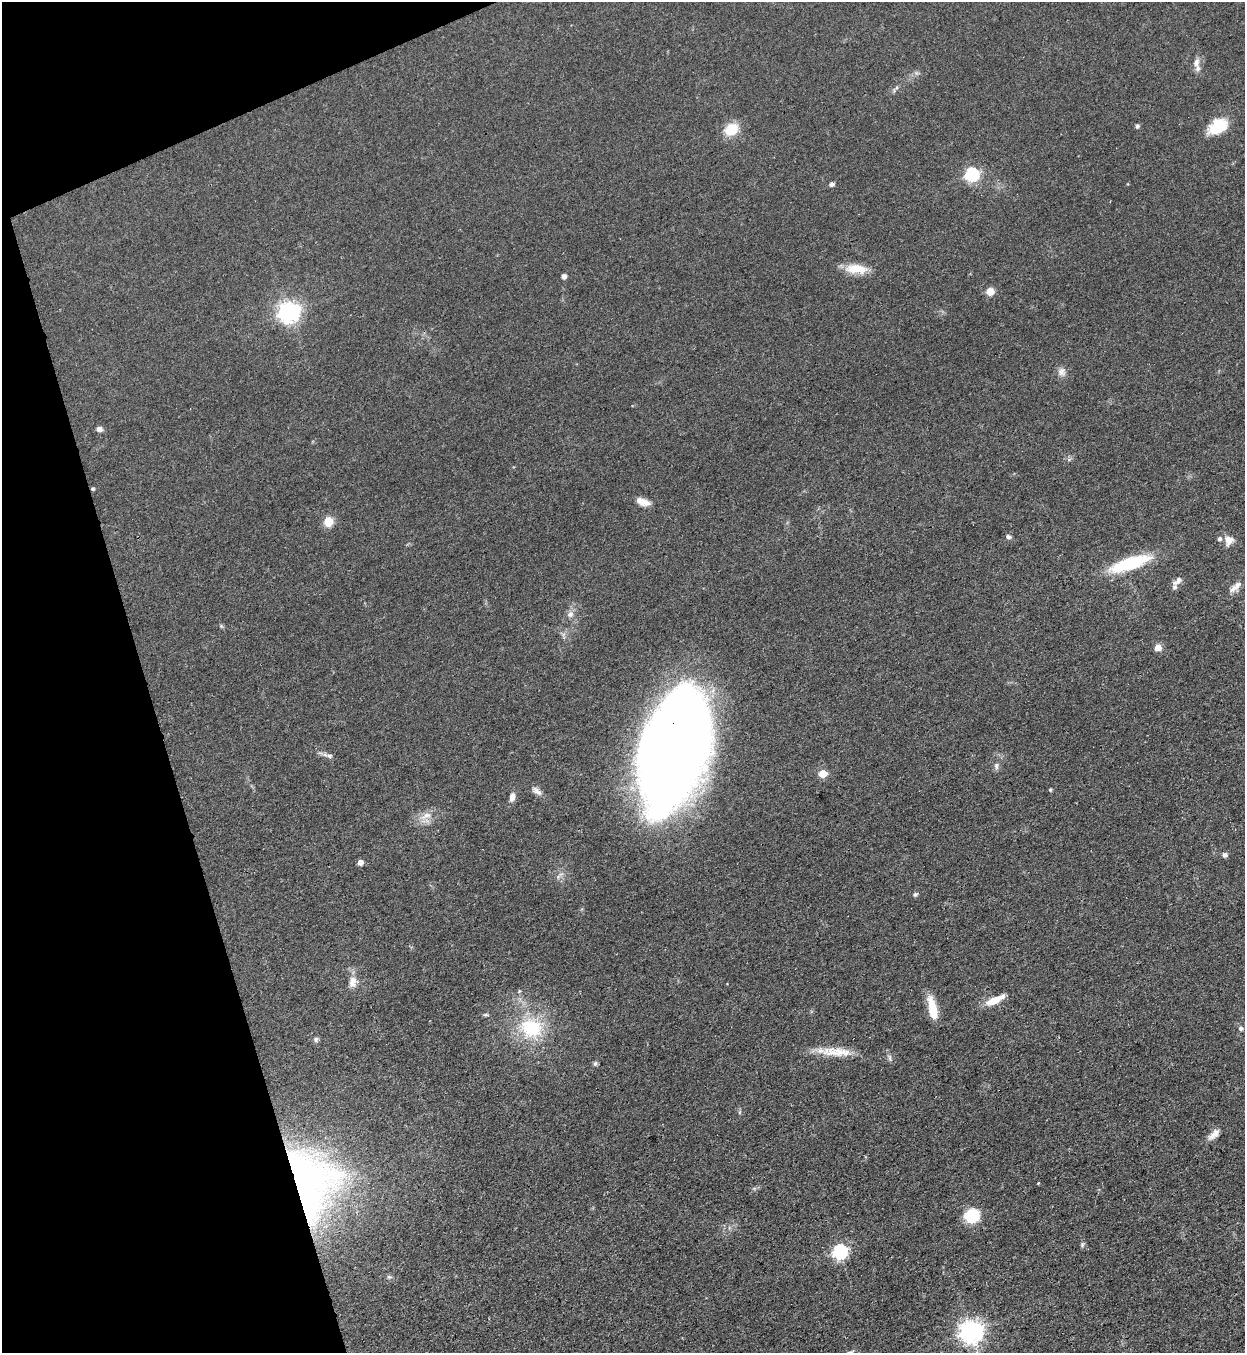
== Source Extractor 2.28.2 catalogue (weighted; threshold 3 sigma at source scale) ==
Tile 5 of 4 x 4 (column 1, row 2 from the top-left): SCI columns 308-1550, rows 2739-4089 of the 5457 x 5478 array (HDU 1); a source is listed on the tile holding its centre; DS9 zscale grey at full resolution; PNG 1247 x 1355 px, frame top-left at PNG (2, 2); no overlay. Shown black and unused: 15% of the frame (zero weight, under 3 of 4 exposures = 5% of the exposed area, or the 3 px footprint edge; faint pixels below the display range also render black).
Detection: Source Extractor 2.28.2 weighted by HDU 2 'WHT'; one run over the whole footprint, this tile lists its part. Background 0.0524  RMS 0.0057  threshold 0.0258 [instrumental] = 3 sigma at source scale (4.5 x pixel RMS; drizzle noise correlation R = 1.50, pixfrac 1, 0.05/0.05 arcsec/px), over >= 5 px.
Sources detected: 58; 1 inside a brighter object's white glare — not listed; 4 inside a brighter listed object's ellipse — not listed separately; the other 53 listed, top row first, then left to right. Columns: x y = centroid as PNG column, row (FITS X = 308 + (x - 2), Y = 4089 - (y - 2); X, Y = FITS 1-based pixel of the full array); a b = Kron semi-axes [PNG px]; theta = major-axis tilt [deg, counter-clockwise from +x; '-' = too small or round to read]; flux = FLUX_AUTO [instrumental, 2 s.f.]
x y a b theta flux
1196 63 14 8 78 3.9
916 73 7 5 -45 1.2
1137 126 6 5 - 1.1
1217 127 21 13 32 20
731 129 17 14 32 12
971 175 6 6 - 92
832 184 6 5 - 1.6
856 269 28 11 -3 12
564 276 5 4 - 3
990 291 5 5 - 13
288 312 8 7 - 350
1062 372 12 11 - 3.4
99 429 8 7 - 2
93 489 4 4 - 0.87
643 502 18 8 -18 5
328 522 10 9 - 8.4
1008 537 7 6 - 1.5
1229 540 13 10 69 4.8
1130 563 41 11 18 41
1177 581 15 7 43 2.7
1235 587 21 8 42 4.6
570 614 10 9 - 3
221 626 6 4 -45 0.82
1158 648 7 7 - 4.4
674 747 98 50 74 1000
330 756 10 5 -5 1.8
996 766 10 6 84 1.9
823 774 5 5 - 14
1050 790 5 4 - 0.77
536 791 16 7 -35 3
512 797 10 6 76 3.4
426 816 18 8 25 6.1
1225 855 6 5 - 2
360 862 5 4 - 4
915 894 6 6 - 1.1
353 982 15 11 77 5.4
994 1001 20 8 23 8.9
932 1008 29 9 -77 12
485 1015 7 4 5 0.91
531 1028 34 29 -26 37
1241 1028 5 5 - 1.2
316 1039 7 6 - 1.4
841 1052 28 13 -4 11
890 1058 10 4 -85 1.4
595 1064 8 5 74 1.2
1214 1134 17 8 39 4.5
303 1183 94 72 16 250
1039 1183 3 3 - 1.3
972 1216 12 11 - 27
1082 1244 7 5 71 1.1
840 1252 7 6 - 110
389 1277 6 5 - 1.1
971 1331 8 8 - 430
Overlapping masked pixels (flux is a lower limit): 3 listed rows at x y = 93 489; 674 747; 303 1183